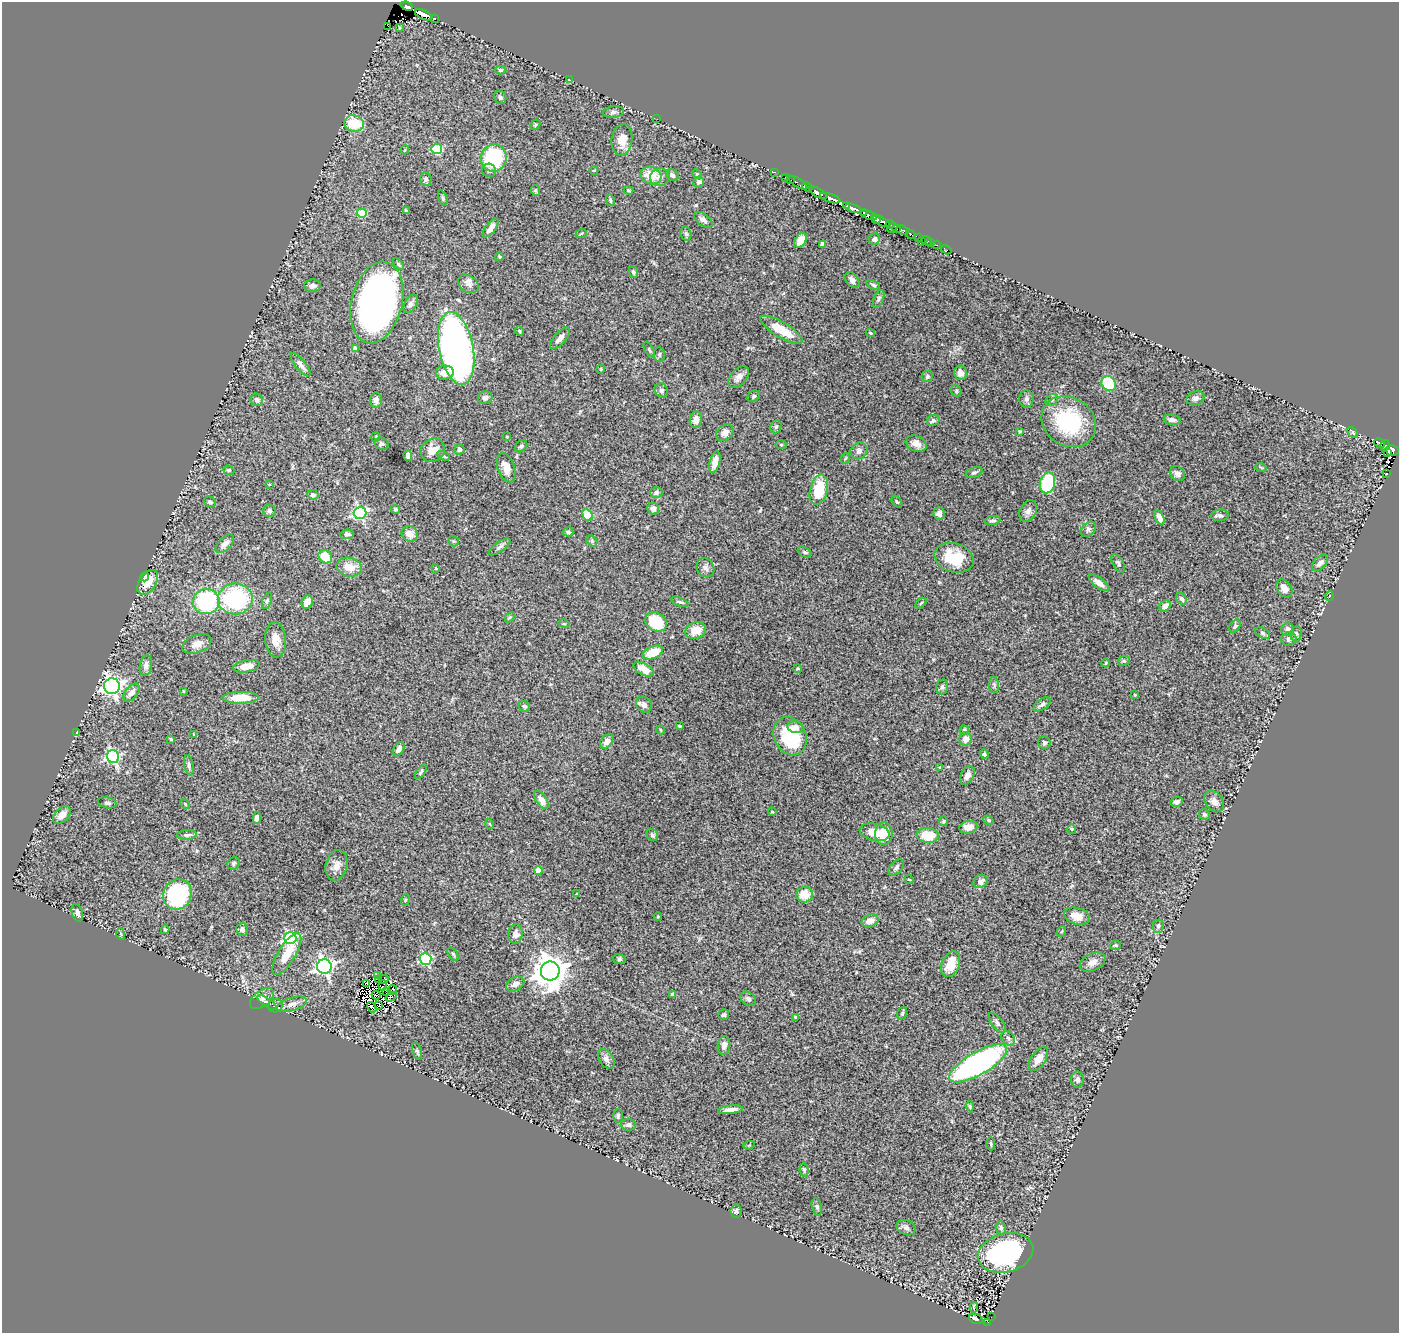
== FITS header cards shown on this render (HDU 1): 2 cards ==
NAXIS1  =                 1397
NAXIS2  =                 1331

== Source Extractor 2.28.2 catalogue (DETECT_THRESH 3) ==
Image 1397 x 1331 px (HDU 1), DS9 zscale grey, 1 PNG px = 1 image px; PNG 1401 x 1335 px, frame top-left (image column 1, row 1331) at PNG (2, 2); each listed source drawn as its Kron ellipse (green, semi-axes under 4 px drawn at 4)
Background 1.53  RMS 0.045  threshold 0.136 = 3 sigma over >= 5 px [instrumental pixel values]
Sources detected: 324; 12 with non-positive FLUX_AUTO (blend fragments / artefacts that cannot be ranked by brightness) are neither listed nor drawn; the other 312 listed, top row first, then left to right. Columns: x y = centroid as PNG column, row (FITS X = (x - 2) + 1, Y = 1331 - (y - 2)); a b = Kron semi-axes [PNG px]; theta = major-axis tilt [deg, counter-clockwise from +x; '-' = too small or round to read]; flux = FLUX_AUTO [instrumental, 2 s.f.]
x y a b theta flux
407 6 6 3 -22 350
424 15 9 4 -23 370
434 18 4 3 - 95
388 26 3 2 - 87
399 28 4 3 - 3.9
500 70 5 4 - 4.1
569 80 4 2 - 1.9
500 97 7 6 - 6.2
613 112 10 5 6 8.3
657 119 3 2 - 4
354 123 10 8 -11 92
535 125 6 4 46 4.2
622 140 16 10 82 39
437 149 5 5 - 200
405 150 4 4 - 3.7
494 158 14 13 - 240
489 170 7 6 - 7
594 170 4 3 - 2.4
774 172 3 2 - 6.5
697 174 5 4 - 3.5
651 175 10 8 -19 60
672 175 7 5 -37 10
660 177 10 8 9 15
786 177 3 2 - 17
426 179 7 6 - 7.4
791 180 2 2 - 6.9
699 182 6 5 - 7.5
798 183 10 3 -33 37
807 187 5 3 - 38
535 190 5 4 - 4.2
628 190 5 3 - 3.5
818 193 10 3 -28 690
443 198 8 4 -72 4.2
830 198 11 3 -18 670
610 200 6 3 -76 4.5
847 206 4 3 - 9.9
853 208 8 3 -18 280
406 211 3 3 - 5.6
864 212 3 2 - 42
362 213 5 4 - 110
869 215 8 3 -20 34
876 219 4 2 - 150
703 220 10 6 -36 12
881 221 10 3 -30 660
890 224 4 3 - 24
491 228 11 5 52 18
892 228 6 2 36 68
896 229 3 2 - 39
903 230 7 3 -22 160
581 234 6 3 21 3.3
686 234 7 5 -75 6.2
910 234 5 3 - 100
918 238 4 3 - 45
874 239 6 5 - 7.1
801 240 8 5 56 29
922 241 3 2 - 6
927 241 6 3 -38 19
931 243 2 2 - 7.8
822 244 4 4 - 17
937 245 3 2 - 9
946 250 5 2 - 5.2
499 257 4 3 - 3.5
398 264 7 4 -49 5
633 272 6 4 -66 5.2
852 280 9 6 -49 13
468 284 11 8 -33 14
873 285 7 3 -24 5.2
312 286 8 6 2 15
879 299 9 5 67 7.4
377 303 41 25 76 1400
411 304 10 5 60 10
782 330 24 7 -31 71
519 331 5 4 - 3.2
870 333 5 3 - 2.8
560 338 13 6 48 17
456 348 37 17 -79 1700
355 349 4 4 - 19
649 349 8 4 -59 4.5
659 354 7 5 -89 5.4
301 365 14 5 -51 14
601 369 4 3 - 2.7
445 373 9 7 8 29
960 373 7 6 - 20
927 376 6 5 - 6.1
739 377 13 7 50 19
1109 383 8 6 -48 140
661 390 7 6 - 7.7
956 391 6 5 - 4.9
754 396 6 5 - 5.1
485 398 7 6 - 10
1195 398 9 7 21 11
1026 399 8 7 - 9.9
257 400 6 6 - 9.9
376 400 8 6 86 13
1052 400 7 5 43 6.4
696 420 8 6 82 16
933 420 6 5 - 8.1
1172 420 8 5 -8 10
1069 422 28 24 -34 230
776 427 7 5 68 5.9
1019 431 3 3 - 3.1
1353 432 6 4 -45 3.5
725 433 9 7 35 16
376 437 5 4 - 3
507 437 3 3 - 2.4
1379 443 6 3 -27 75
382 444 7 6 - 7.8
916 444 11 7 -25 20
781 445 5 3 - 3.3
1385 445 5 4 - 160
521 446 7 5 45 7.1
459 449 5 5 - 9.2
433 450 12 11 - 36
1392 450 7 5 -15 340
859 451 9 8 - 12
1388 453 4 2 - 160
408 455 5 4 - 26
443 456 7 4 -27 5
846 458 5 3 - 2.9
715 462 11 5 76 26
1261 467 6 3 -20 3.4
506 468 15 8 -70 34
229 470 6 4 -20 4.3
974 472 9 5 21 6.4
1387 473 2 2 - 2.5
1177 474 8 6 -41 12
1047 483 10 7 76 230
269 484 3 2 - 2.1
819 490 15 8 76 130
656 492 6 5 - 8.1
313 495 6 5 - 6
210 502 6 5 - 6.2
897 502 7 3 -52 3.9
395 509 5 4 - 4.4
653 509 6 5 - 14
269 511 6 6 - 6.9
1028 511 11 8 62 14
360 513 6 6 - 440
939 513 6 6 - 13
587 515 6 4 -62 70
1220 515 9 5 5 8.4
1159 517 8 4 -62 20
993 521 8 4 6 6
1088 529 8 6 45 8.1
568 532 5 4 - 7.6
347 534 7 4 6 7.1
410 534 8 7 - 27
454 541 5 5 - 3.8
592 541 6 5 - 4.5
225 544 11 6 46 16
500 547 12 5 35 9.1
805 552 7 5 -28 5.6
325 557 7 6 - 58
954 558 20 14 -17 100
1118 563 10 5 -60 6.9
1320 563 10 6 45 14
349 567 12 9 -12 42
436 568 4 3 - 3.1
705 568 10 8 -56 12
145 577 4 3 - 6.8
148 582 14 8 56 53
1099 583 12 5 -37 23
1284 588 10 7 -55 19
1329 596 5 3 - 2.7
235 599 17 15 1 300
1182 599 6 4 -58 7.5
206 601 13 12 - 310
267 601 8 4 71 5.9
307 602 7 5 65 25
680 602 9 3 -20 4.8
921 603 6 4 44 3.3
1165 606 6 5 - 20
510 617 6 4 45 3.8
656 622 12 9 -31 98
564 624 5 3 - 3
1235 626 7 5 57 6.1
1288 629 6 6 - 14
696 630 10 8 21 37
1262 633 8 5 -27 6.4
1296 634 7 5 81 8
1289 639 7 7 - 11
276 640 17 10 -84 30
197 644 15 8 20 25
653 652 10 6 22 69
1124 661 6 5 - 5
1106 663 4 3 - 3
146 666 10 6 80 13
247 666 13 6 10 25
798 668 4 3 - 3.4
644 669 11 6 -29 29
994 685 8 5 -89 6.5
112 686 8 8 - 1300
942 687 8 5 75 7.3
183 691 4 2 - 1.9
131 693 10 6 50 18
1135 695 3 3 - 3.2
241 698 18 6 1 68
1042 704 10 5 36 8.4
644 705 9 7 -45 14
524 706 6 5 - 6
679 726 3 2 - 2.9
795 727 8 6 -6 18
661 730 4 3 - 2.6
964 730 4 4 - 4.4
77 733 4 3 - 4.9
194 734 3 2 - 2.3
790 736 20 16 -64 180
171 739 4 3 - 3.5
965 739 6 6 - 29
607 741 8 5 47 17
1044 743 6 6 - 6.1
399 749 8 5 58 15
984 754 5 4 - 6.1
113 757 6 6 - 440
189 765 10 4 -79 8
940 767 4 3 - 2.9
421 772 8 4 54 5.8
967 775 10 6 61 16
542 800 10 5 -56 21
1214 801 11 8 -56 19
1177 802 6 5 - 9.1
107 803 9 5 -12 7.1
185 804 5 3 - 2.9
772 812 4 3 - 3.3
1204 814 6 5 - 5.2
62 815 10 6 45 22
257 818 6 4 81 10
988 820 5 4 - 4.6
943 821 5 4 - 3.8
490 824 5 3 - 2.6
968 827 9 6 12 24
1072 829 4 4 - 3.2
875 832 15 8 -12 47
884 834 11 8 -89 62
187 835 10 5 4 8.1
652 835 6 5 - 6.5
928 835 11 7 -5 65
234 863 6 5 - 5.6
336 865 15 11 75 24
896 867 9 5 46 7.9
538 870 4 4 - 34
909 879 4 2 - 2.4
980 881 7 6 - 18
177 894 15 14 - 310
576 894 4 3 - 2.6
804 895 8 8 - 42
405 900 6 3 71 3.1
77 913 9 5 -74 12
658 916 4 2 - 2
1077 916 13 8 -15 31
870 921 9 6 24 21
1158 926 6 5 - 6.7
242 929 6 6 - 10
165 930 4 4 - 4.3
1062 931 5 3 - 2.9
121 934 5 3 - 3.1
515 934 10 7 81 15
290 938 6 6 - 400
1115 945 6 4 19 3.9
287 954 24 8 59 59
453 954 7 4 -55 4.8
426 959 6 5 - 300
619 959 6 5 - 5
1092 962 14 8 25 20
951 964 13 8 67 52
324 967 7 7 - 970
550 971 9 9 - 5600
377 976 3 2 - 2.2
384 979 5 2 - 8.9
378 980 3 2 - 1.6
367 984 3 2 - 2.1
515 984 10 7 30 15
383 985 5 2 - 3.6
392 990 5 3 - 9
387 991 3 2 - 5
376 995 4 2 - 0.81
673 995 4 4 - 17
391 997 6 4 35 4.1
262 999 14 8 37 17
748 999 9 6 -39 8.5
267 1003 11 4 -35 7.9
292 1004 15 6 16 16
378 1005 4 2 - 1.1
276 1006 7 6 - 6.9
372 1007 6 2 -55 1.2
902 1013 6 5 - 4.8
724 1015 5 5 - 5.4
795 1017 4 4 - 3.3
997 1023 12 5 -52 9.3
1008 1038 8 6 -52 9.2
724 1045 9 6 83 15
417 1051 9 4 -74 6.1
606 1059 11 7 -58 13
1038 1059 13 7 56 30
978 1063 33 11 30 700
1077 1079 8 6 88 9.7
970 1106 5 4 - 4.6
730 1110 12 4 7 17
618 1116 7 4 89 5.3
628 1125 7 6 - 7.4
991 1144 7 3 -88 3.9
749 1145 6 3 17 3.1
804 1170 7 4 -83 4.5
817 1207 9 5 -77 5.9
736 1211 6 5 - 7.3
906 1228 10 7 -24 11
1001 1228 6 5 - 5.6
1005 1253 28 19 15 500
974 1308 5 3 - 4.2
991 1317 3 2 - 2.6
976 1319 7 4 -19 130
988 1322 3 2 - 0.16
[12 non-positive-flux detections neither listed nor drawn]